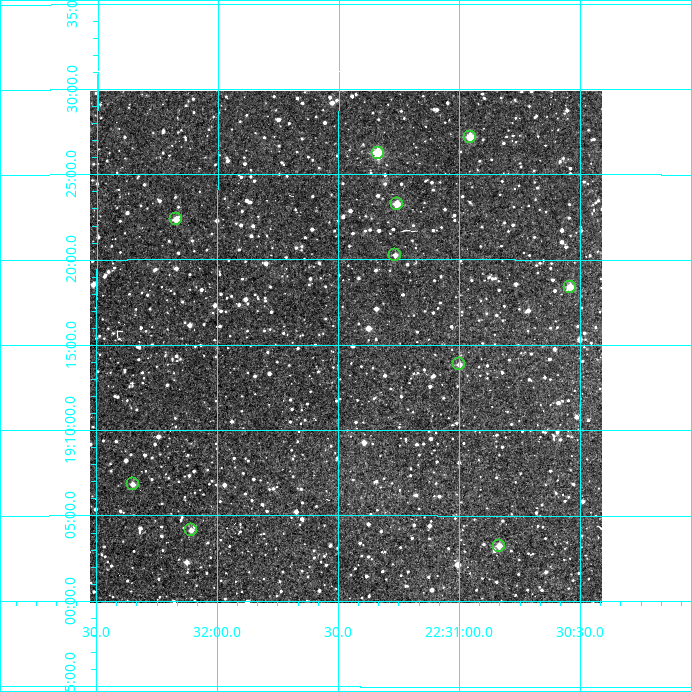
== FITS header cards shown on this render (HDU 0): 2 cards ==
NAXIS1  =                  512
NAXIS2  =                  512

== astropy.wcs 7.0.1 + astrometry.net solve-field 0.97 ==
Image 512 x 512 px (HDU 0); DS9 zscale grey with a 90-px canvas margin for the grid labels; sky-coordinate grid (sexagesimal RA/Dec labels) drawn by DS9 from the SOLVED WCS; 10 Tycho-2 reference stars matched to detected sources circled (green)
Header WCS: RA---TAN/DEC--TAN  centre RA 22:31:28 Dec +19:15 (337.87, +19.25 deg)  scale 3.52 arcsec/px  FOV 30.0' x 30.0'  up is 0 deg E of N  parity normal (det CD < 0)
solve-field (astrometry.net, Tycho-2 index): VERIFIED the header's WCS against the Tycho-2 star catalogue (verified at 2 index scales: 8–10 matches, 0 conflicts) and refined it, rather than solving blind
Solved WCS: RA---TAN-SIP/DEC--TAN-SIP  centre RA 22:31:28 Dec +19:15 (337.87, +19.25 deg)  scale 3.52 arcsec/px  FOV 30.0' x 30.0'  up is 0 deg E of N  parity normal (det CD < 0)
The solver's refit moves the header's centre by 2.1 arcsec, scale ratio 1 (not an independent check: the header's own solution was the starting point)
Tycho-2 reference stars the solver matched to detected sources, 10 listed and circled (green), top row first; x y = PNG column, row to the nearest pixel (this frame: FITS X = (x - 90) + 1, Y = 512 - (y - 91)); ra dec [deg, ICRS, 3 dp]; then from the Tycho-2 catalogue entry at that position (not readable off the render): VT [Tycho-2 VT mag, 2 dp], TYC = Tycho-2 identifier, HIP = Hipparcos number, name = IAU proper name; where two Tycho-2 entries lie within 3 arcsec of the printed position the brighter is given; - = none
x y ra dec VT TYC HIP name
470 137 337.739 +19.453 11.05 1703-810-1 - -
378 153 337.834 +19.438 10.74 1703-1220-1 - -
397 204 337.814 +19.388 11.40 1703-1194-1 - -
176 219 338.043 +19.373 11.41 1704-737-1 - -
395 255 337.816 +19.338 11.63 1703-874-1 - -
570 287 337.635 +19.307 11.62 1703-1122-1 - -
459 364 337.749 +19.231 12.01 1703-962-1 - -
133 484 338.087 +19.114 11.50 1704-1020-1 - -
191 530 338.027 +19.069 12.32 1704-1332-1 - -
499 546 337.709 +19.054 11.82 1703-180-1 - -